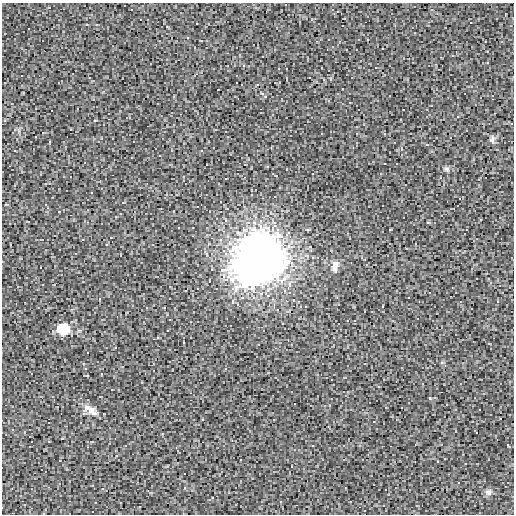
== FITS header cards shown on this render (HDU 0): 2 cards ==
NAXIS1  =                  512 / length of data axis 1
NAXIS2  =                  512 / length of data axis 2

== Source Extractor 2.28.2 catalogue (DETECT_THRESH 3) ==
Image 512 x 512 px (HDU 0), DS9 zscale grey, 1 PNG px = 1 image px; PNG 516 x 516 px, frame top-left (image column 1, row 512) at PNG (2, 3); no overlay
Background 0.00105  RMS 0.022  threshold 0.0669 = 3 sigma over >= 5 px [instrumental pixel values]
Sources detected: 7; all 7 listed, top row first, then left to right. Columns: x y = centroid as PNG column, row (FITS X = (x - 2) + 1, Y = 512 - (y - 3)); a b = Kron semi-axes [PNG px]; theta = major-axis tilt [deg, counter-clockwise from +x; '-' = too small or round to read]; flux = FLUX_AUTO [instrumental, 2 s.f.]
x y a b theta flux
492 140 10 6 84 4.2
447 169 6 6 - 3.4
258 259 54 44 51 720
335 266 14 8 82 8.1
63 329 10 9 - 43
91 410 17 9 -51 11
489 493 8 8 - 5.4